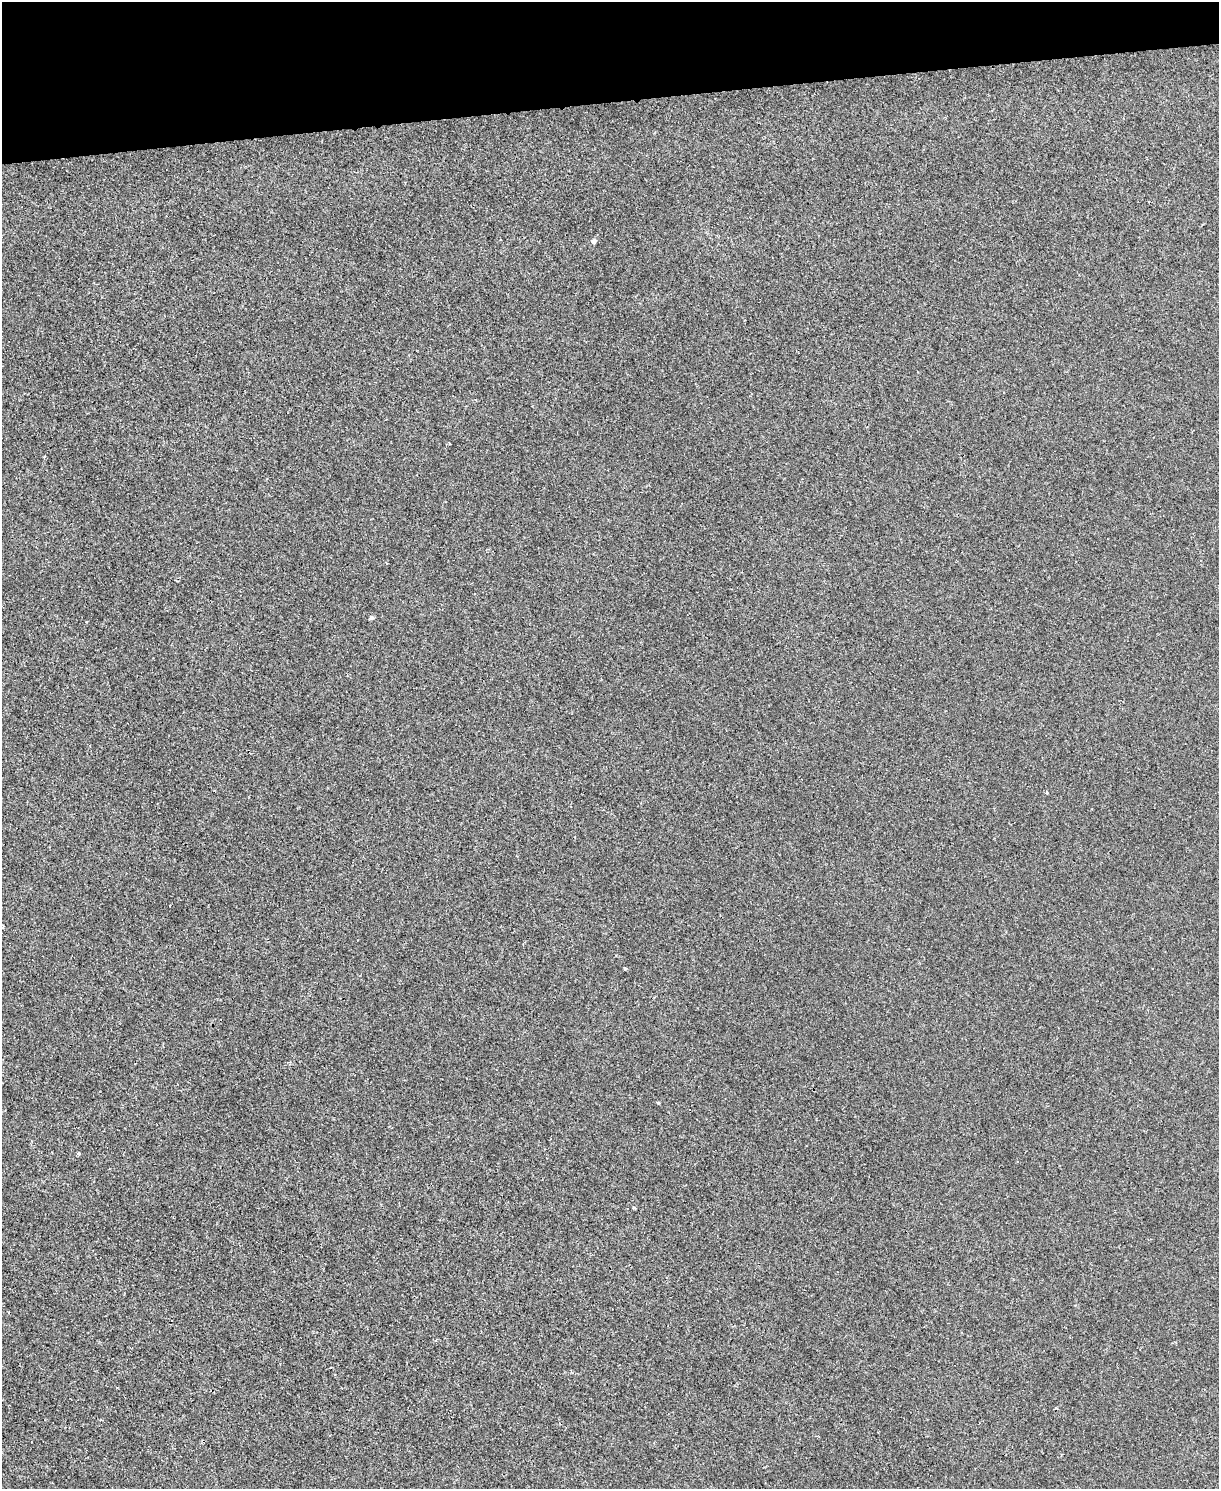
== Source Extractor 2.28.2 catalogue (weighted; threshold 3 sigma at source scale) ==
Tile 3 of 4 x 3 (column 3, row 1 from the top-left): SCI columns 2433-3649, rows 3110-4596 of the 4865 x 4846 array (HDU 1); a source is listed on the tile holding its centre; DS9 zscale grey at full resolution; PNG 1221 x 1491 px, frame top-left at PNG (2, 2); no overlay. Shown black and unused: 7% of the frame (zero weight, under 2 of 3 exposures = <1% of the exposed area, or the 3 px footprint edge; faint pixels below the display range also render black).
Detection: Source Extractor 2.28.2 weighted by HDU 2 'WHT'; one run over the whole footprint, this tile lists its part. Background 0.00171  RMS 0.0034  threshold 0.0153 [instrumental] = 3 sigma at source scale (4.5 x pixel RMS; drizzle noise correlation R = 1.50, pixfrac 1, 0.05/0.05 arcsec/px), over >= 5 px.
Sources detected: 10; all 10 listed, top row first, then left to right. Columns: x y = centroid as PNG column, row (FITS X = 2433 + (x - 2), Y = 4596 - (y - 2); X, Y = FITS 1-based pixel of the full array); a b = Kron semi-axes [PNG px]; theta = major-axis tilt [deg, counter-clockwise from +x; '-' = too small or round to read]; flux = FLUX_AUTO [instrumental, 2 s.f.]
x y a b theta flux
594 241 4 4 - 1.5
449 444 3 2 - 0.3
44 457 4 3 - 0.31
371 617 4 4 - 1.2
1047 792 5 3 - 0.34
575 837 3 2 - 0.26
2 927 6 3 -24 0.71
625 969 3 3 - 0.72
658 1102 4 3 - 0.36
634 1208 5 3 - 0.36
Isophote crosses this tile's border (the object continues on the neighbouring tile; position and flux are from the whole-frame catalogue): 1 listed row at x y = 2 927
Unlisted compact peaks at least as high as the median listed source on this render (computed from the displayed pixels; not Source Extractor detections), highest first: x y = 79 1154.